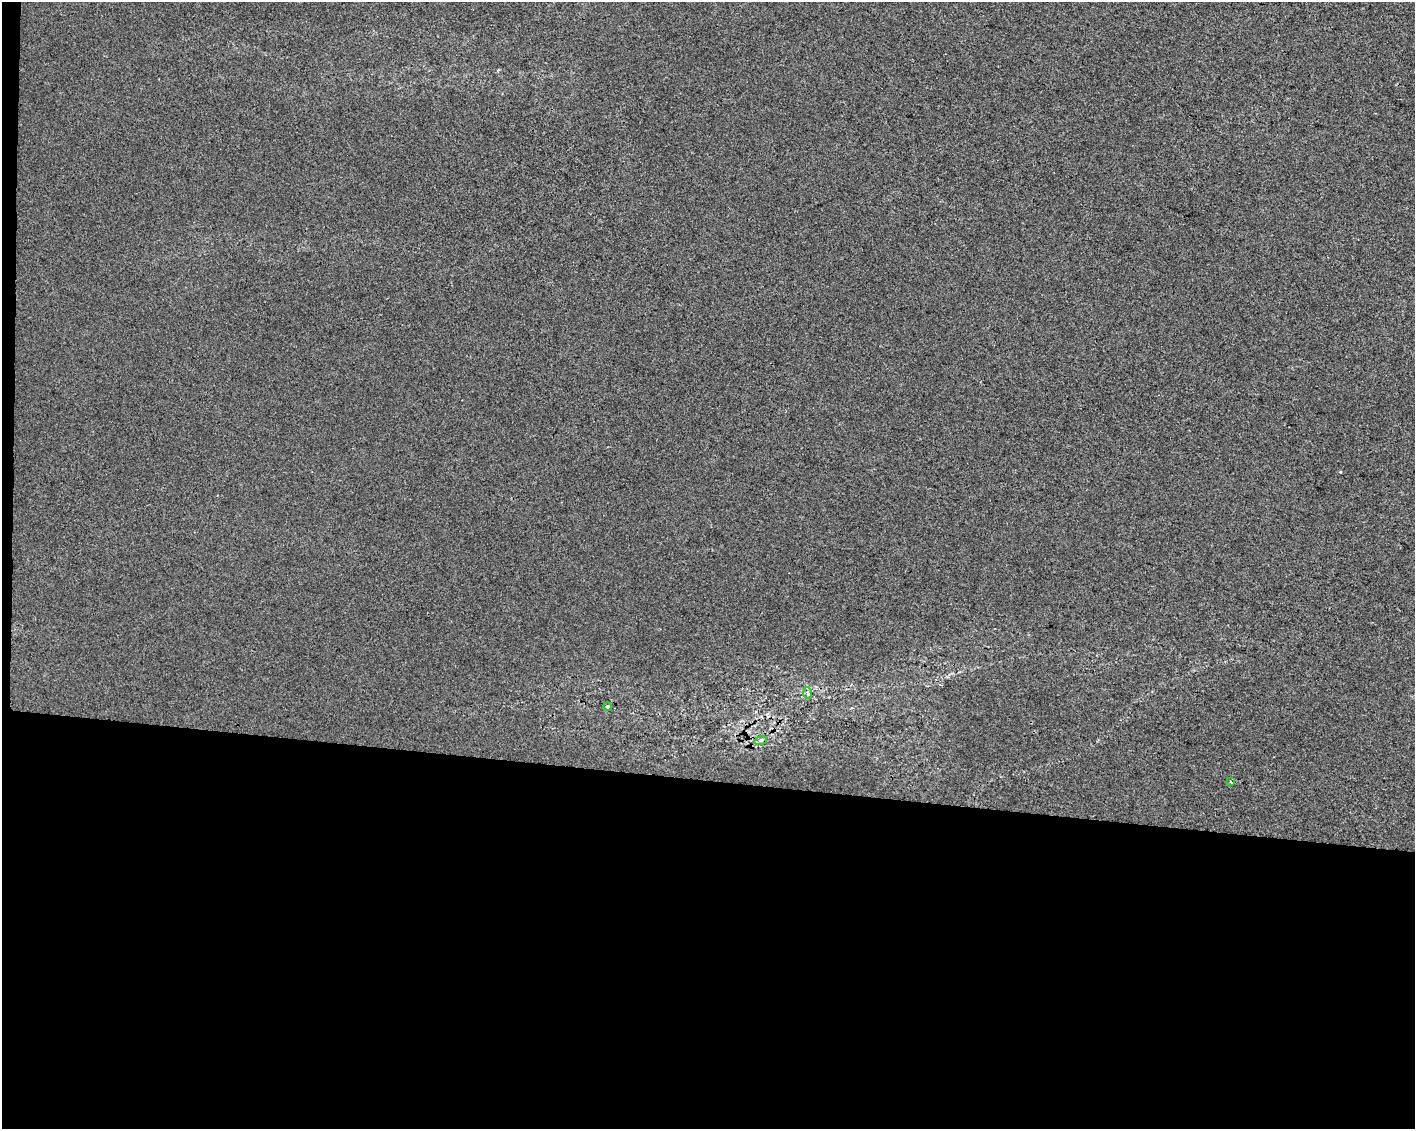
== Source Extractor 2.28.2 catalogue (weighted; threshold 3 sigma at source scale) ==
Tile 10 of 3 x 4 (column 1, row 4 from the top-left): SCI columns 284-1696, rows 1-1127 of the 4750 x 4514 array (HDU 1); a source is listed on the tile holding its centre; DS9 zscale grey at full resolution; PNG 1417 x 1131 px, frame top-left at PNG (2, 2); each listed source drawn as its Kron ellipse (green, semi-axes under 4 px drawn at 4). Shown black and unused: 31% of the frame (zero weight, under 2 of 3 exposures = <1% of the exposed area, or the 3 px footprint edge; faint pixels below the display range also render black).
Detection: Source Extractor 2.28.2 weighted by HDU 2 'WHT'; one run over the whole footprint, this tile lists its part. Background 8.29e-04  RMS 0.0059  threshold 0.0267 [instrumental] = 3 sigma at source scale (4.5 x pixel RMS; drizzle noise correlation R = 1.50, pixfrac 1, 0.0396/0.0396 arcsec/px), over >= 5 px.
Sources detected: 5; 1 cosmic-ray / hot-pixel residue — neither listed nor drawn; the other 4 listed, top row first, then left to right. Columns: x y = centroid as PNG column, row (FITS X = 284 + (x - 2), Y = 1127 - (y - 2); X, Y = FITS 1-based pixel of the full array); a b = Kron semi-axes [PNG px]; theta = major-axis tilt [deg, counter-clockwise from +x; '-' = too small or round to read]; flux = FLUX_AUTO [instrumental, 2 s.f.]
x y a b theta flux
807 693 6 3 -86 0.92
608 706 4 4 - 0.88
761 740 6 4 17 0.97
1230 781 3 3 - 2.6